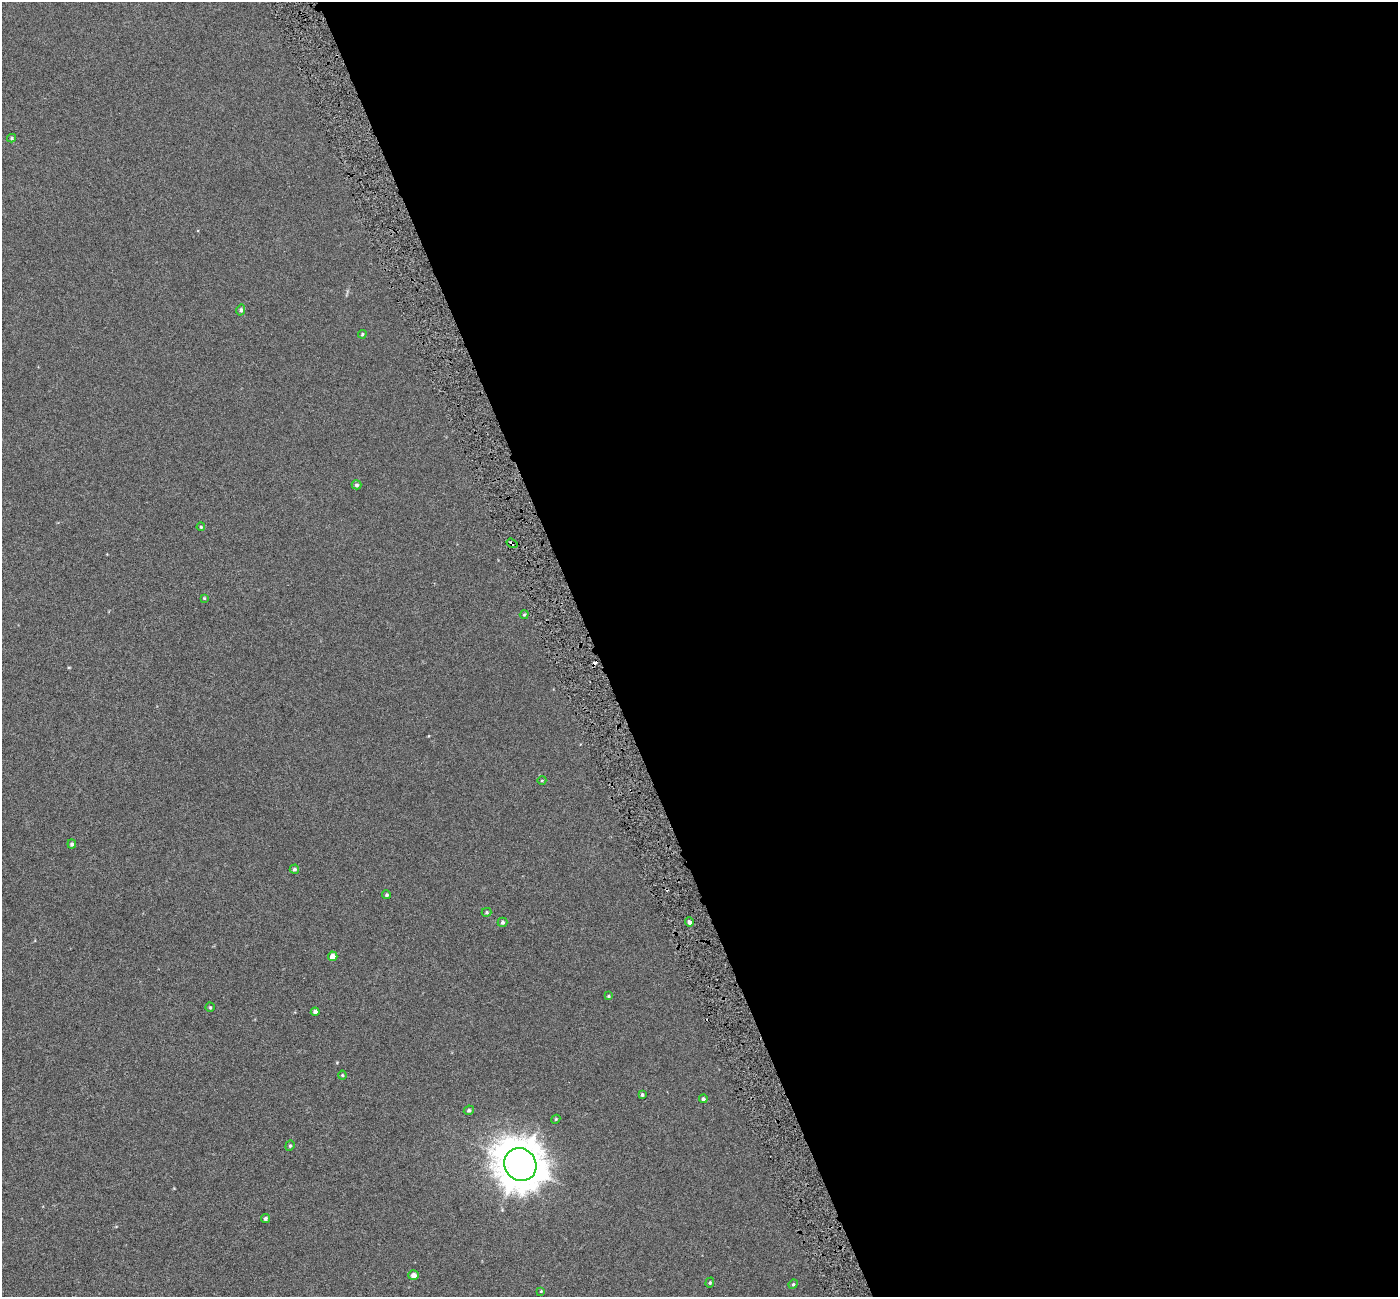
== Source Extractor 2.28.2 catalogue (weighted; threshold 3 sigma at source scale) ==
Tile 8 of 4 x 4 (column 4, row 2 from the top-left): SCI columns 4192-5587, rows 2732-4026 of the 5589 x 5407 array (HDU 1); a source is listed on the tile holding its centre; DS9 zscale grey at full resolution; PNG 1400 x 1299 px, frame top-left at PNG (2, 2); each listed source drawn as its Kron ellipse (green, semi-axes under 4 px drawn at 4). Shown black and unused: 58% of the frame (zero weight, under 3 of 6 exposures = <1% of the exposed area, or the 3 px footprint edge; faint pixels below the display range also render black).
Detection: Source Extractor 2.28.2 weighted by HDU 2 'WHT'; one run over the whole footprint, this tile lists its part. Background -4.04e-04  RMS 0.0024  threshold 0.00972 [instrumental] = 3 sigma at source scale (4.09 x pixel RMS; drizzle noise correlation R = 1.36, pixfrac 0.8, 0.0396/0.0396 arcsec/px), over >= 5 px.
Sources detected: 33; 2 cosmic-ray / hot-pixel residue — neither listed nor drawn; the other 31 listed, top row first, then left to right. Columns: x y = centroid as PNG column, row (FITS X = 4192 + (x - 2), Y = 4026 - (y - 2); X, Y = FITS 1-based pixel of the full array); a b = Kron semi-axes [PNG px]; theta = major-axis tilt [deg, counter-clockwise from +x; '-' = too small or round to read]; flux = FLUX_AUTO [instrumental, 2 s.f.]
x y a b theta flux
12 138 4 3 - 0.29
241 310 5 4 - 0.48
362 334 4 3 - 0.26
357 485 5 4 - 0.43
201 527 4 4 - 0.22
512 543 6 4 -33 0.54
204 598 3 3 - 0.18
524 615 4 3 - 0.23
542 780 4 3 - 0.16
72 844 4 4 - 0.44
294 869 5 4 - 0.41
387 895 4 4 - 0.38
487 912 5 4 - 0.27
503 922 5 4 - 0.44
689 922 4 3 - 0.96
333 956 5 4 - 1.6
608 996 3 3 - 0.21
210 1007 4 4 - 0.27
315 1012 4 4 - 0.62
342 1075 4 4 - 0.22
642 1095 4 3 - 0.26
703 1099 4 4 - 0.39
469 1110 5 4 - 0.39
556 1119 4 3 - 0.21
290 1146 5 4 - 0.3
520 1164 17 15 -51 590
265 1218 5 4 - 0.39
414 1275 5 5 - 1.1
710 1283 5 4 - 0.24
793 1284 5 4 - 0.26
541 1291 3 3 - 0.15
Overlapping masked pixels (flux is a lower limit): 1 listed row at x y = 512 543